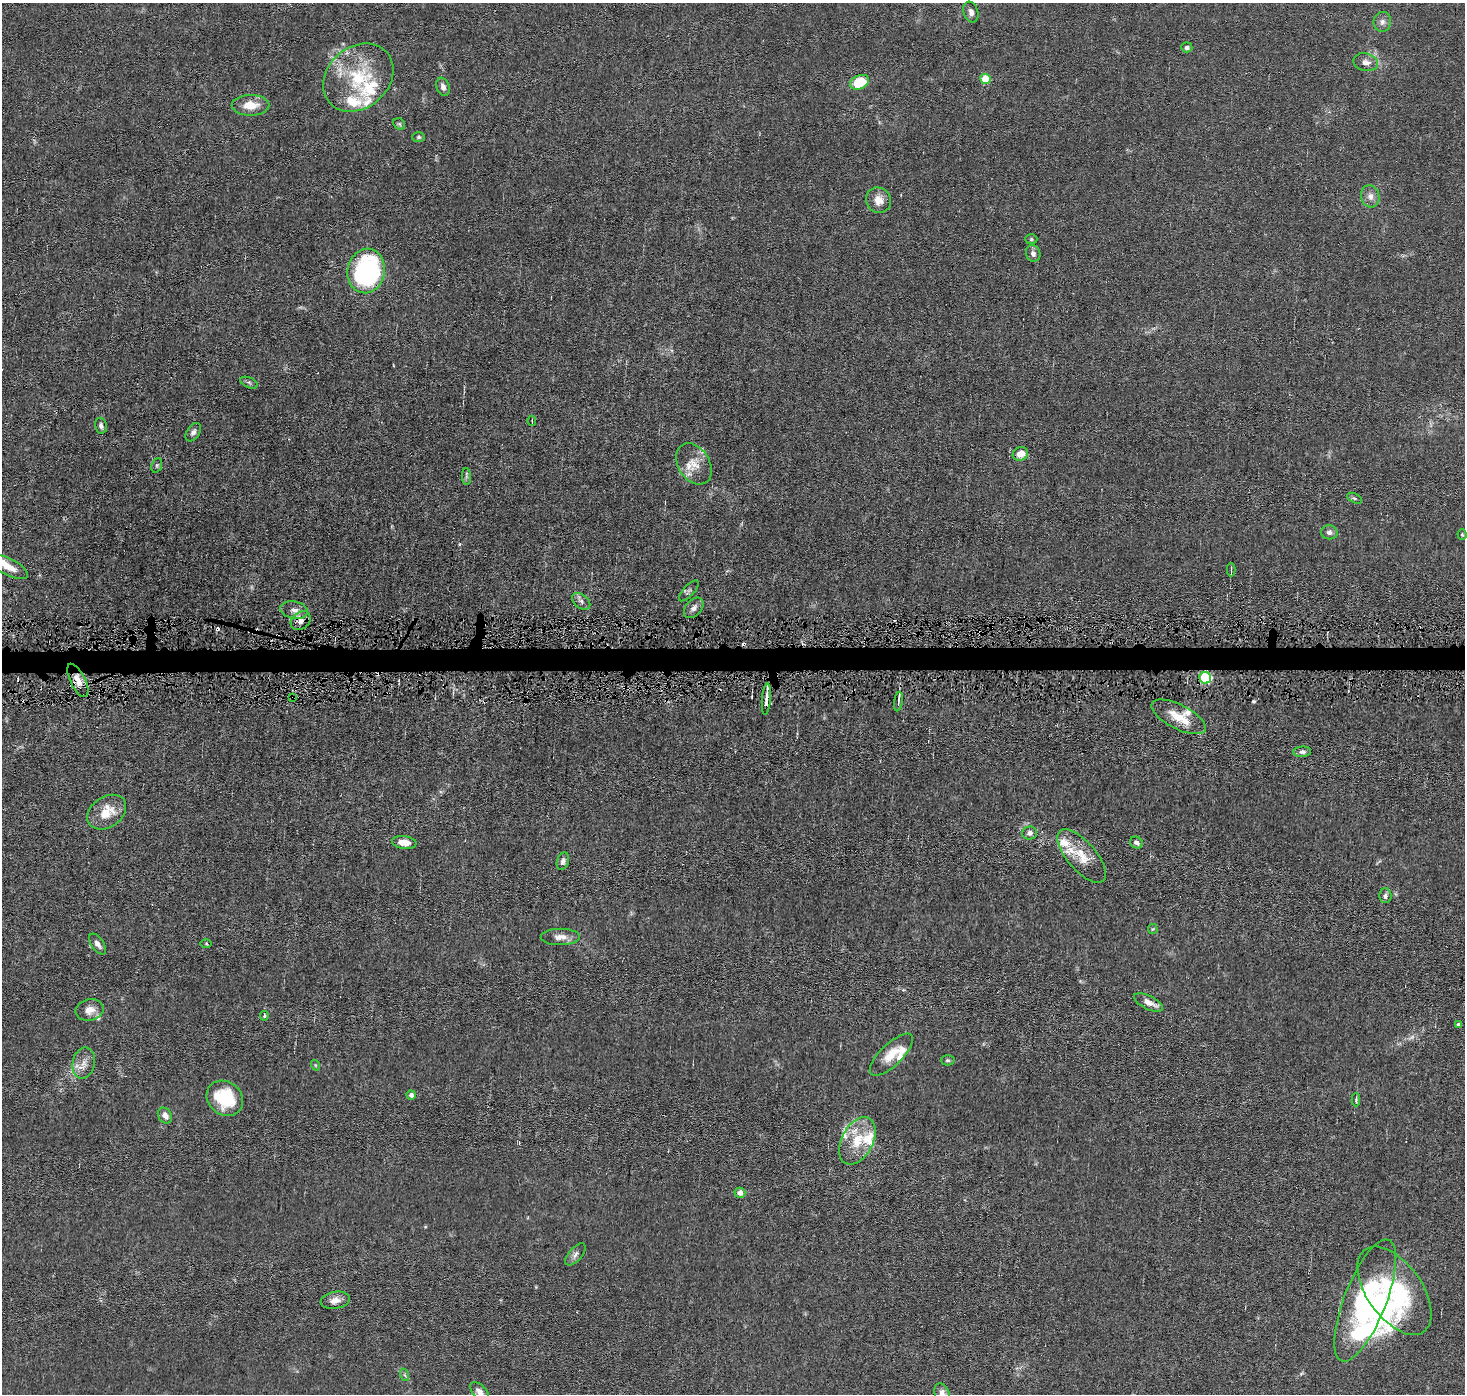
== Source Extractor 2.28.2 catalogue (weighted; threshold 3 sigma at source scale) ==
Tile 5 of 3 x 3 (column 2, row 2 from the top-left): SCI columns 1464-2926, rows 1495-2886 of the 4389 x 4421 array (HDU 1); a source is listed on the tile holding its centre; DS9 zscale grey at full resolution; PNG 1467 x 1396 px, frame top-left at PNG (2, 3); each listed source drawn as its Kron ellipse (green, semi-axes under 4 px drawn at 4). Shown black and unused: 2% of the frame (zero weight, under 4 of 8 exposures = <1% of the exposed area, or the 3 px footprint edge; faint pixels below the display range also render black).
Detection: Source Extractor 2.28.2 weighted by HDU 2 'WHT'; one run over the whole footprint, this tile lists its part. Background 0.0148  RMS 0.0022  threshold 0.00894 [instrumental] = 3 sigma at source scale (4.09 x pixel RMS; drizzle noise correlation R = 1.36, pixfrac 0.8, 0.05/0.05 arcsec/px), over >= 5 px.
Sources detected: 96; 1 too faint to see at this stretch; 1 inside a brighter object's white glare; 6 cosmic-ray / hot-pixel residue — neither listed nor drawn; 15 inside a brighter listed object's ellipse — not listed separately; the other 73 listed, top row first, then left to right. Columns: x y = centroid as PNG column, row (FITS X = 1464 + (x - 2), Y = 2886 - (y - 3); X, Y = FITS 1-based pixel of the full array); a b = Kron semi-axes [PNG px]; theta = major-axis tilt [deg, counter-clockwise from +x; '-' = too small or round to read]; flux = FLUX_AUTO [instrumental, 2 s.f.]
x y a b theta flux
971 12 10 7 -71 1
1382 22 10 9 - 0.99
1187 47 5 5 - 0.68
1366 62 12 8 -12 1.4
358 78 38 30 40 15
985 79 5 5 - 6.9
859 82 10 6 23 7.9
443 87 9 6 -70 0.94
250 105 19 10 0 3.5
399 124 6 5 - 0.37
419 137 6 5 - 0.37
1370 196 11 9 -76 1.3
878 200 13 12 - 2.3
1031 239 6 5 - 0.32
1033 253 8 7 - 0.8
366 271 22 18 79 36
249 383 9 5 -23 0.43
532 421 5 2 - 0.18
101 426 8 6 -77 0.61
193 432 10 6 57 0.75
1020 454 8 6 27 2.3
694 464 22 15 -58 3.2
157 465 8 5 71 0.34
466 476 8 4 -89 0.39
1354 498 8 4 -26 0.37
1329 532 8 7 - 0.83
1462 534 5 4 - 0.23
8 567 21 8 -27 3.2
1231 570 6 2 90 0.43
689 591 13 5 47 0.55
581 601 10 6 -39 0.78
694 608 12 7 47 1.1
294 610 14 8 -10 1.3
301 621 11 8 38 1.4
1205 678 6 5 - 23
78 680 18 7 -63 2
293 697 4 3 - 0.15
766 699 16 3 85 1.7
898 701 10 4 82 0.6
1179 717 30 12 -27 4.4
1302 752 9 5 5 0.62
107 812 21 15 34 4.4
1029 833 7 6 - 0.87
404 843 12 6 -7 2.5
1136 843 7 5 -30 0.98
1082 856 33 14 -49 4.5
563 861 9 6 71 0.64
1385 896 7 6 - 0.57
1153 929 5 5 - 0.24
560 937 19 8 1 1.7
98 944 12 6 -55 0.95
206 944 6 4 -1 0.23
1148 1002 16 6 -26 1.6
90 1010 14 11 12 1.9
264 1016 5 3 - 0.21
1458 1024 4 4 - 0.39
891 1055 28 11 44 3.8
948 1060 7 5 -1 0.38
84 1063 16 11 78 2
315 1065 5 3 - 0.18
411 1095 5 4 - 0.85
225 1098 19 16 -39 11
1356 1100 6 4 90 0.29
165 1115 8 6 -54 1.3
857 1141 25 15 62 5.7
740 1193 5 5 - 1.2
575 1254 13 6 48 0.89
1394 1291 50 27 -55 20
335 1300 15 8 10 1.6
1365 1300 65 21 69 23
405 1375 6 4 -70 0.37
479 1392 11 6 -46 1.2
942 1394 11 7 -68 1.4
Overlapping masked pixels (flux is a lower limit): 4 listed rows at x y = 1205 678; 78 680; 293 697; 766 699
Isophote crosses this tile's border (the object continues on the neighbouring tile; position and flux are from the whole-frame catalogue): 3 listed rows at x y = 8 567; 479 1392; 942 1394